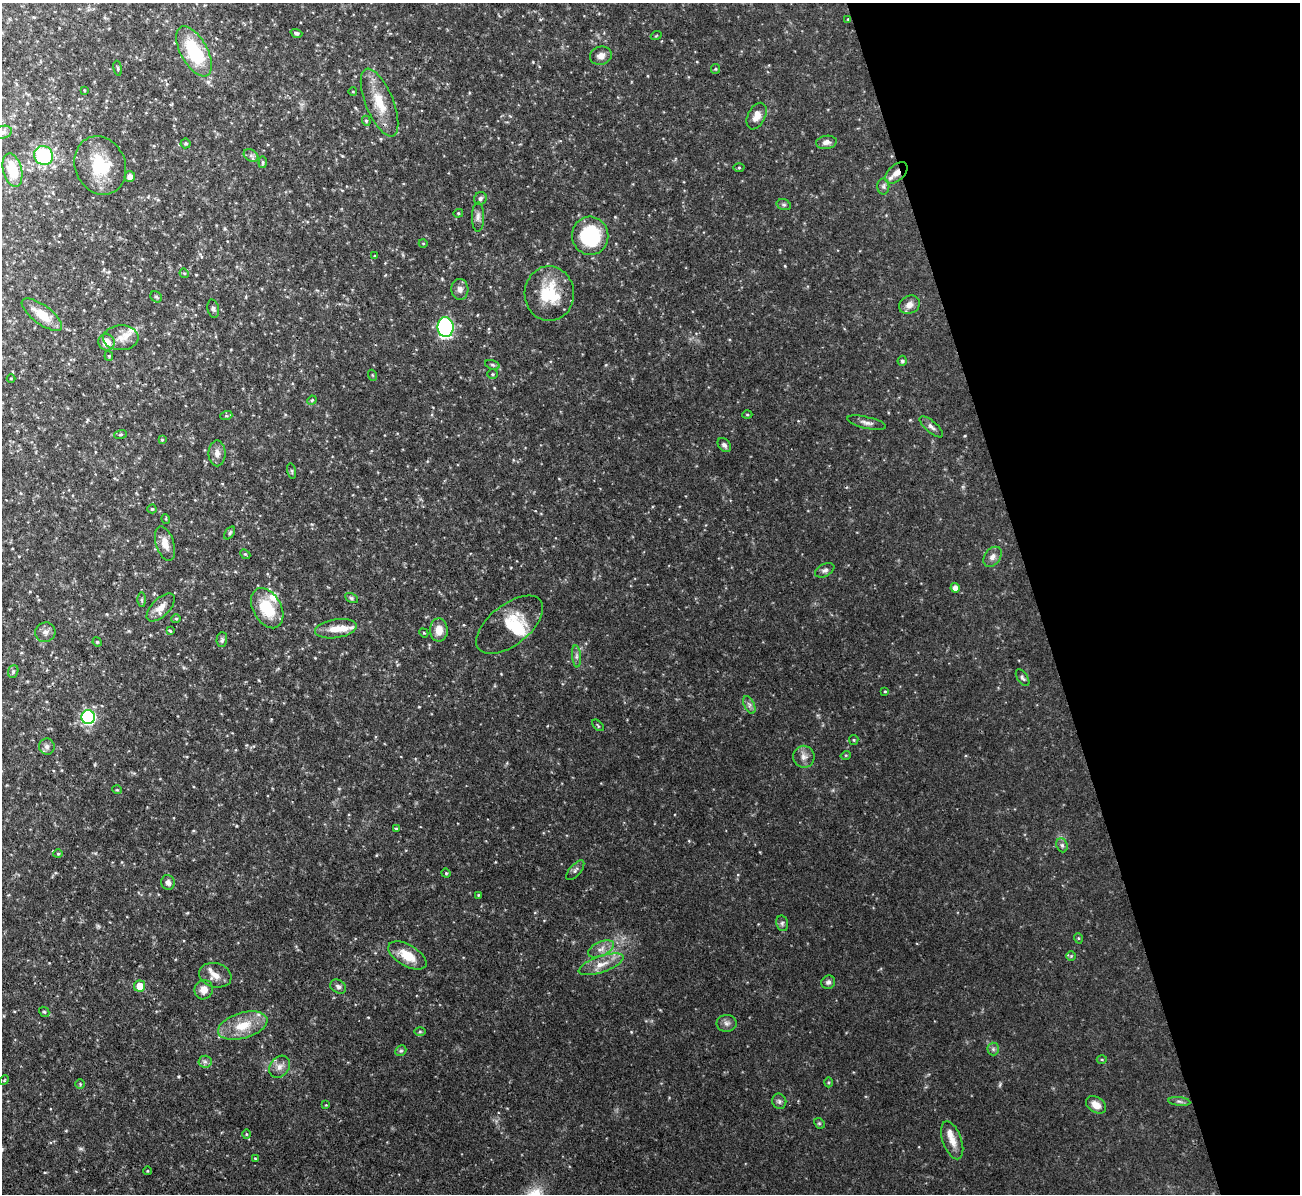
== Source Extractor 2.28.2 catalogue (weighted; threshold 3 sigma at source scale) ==
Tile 12 of 4 x 4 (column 4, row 3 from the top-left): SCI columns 3895-5192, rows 1334-2525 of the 5192 x 5173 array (HDU 1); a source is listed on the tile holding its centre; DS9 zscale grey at full resolution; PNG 1302 x 1196 px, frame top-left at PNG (2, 3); each listed source drawn as its Kron ellipse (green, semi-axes under 4 px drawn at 4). Shown black and unused: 20% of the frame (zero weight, under 3 of 4 exposures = <1% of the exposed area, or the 3 px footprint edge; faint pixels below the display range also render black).
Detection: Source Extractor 2.28.2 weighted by HDU 2 'WHT'; one run over the whole footprint, this tile lists its part. Background 0.103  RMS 0.0052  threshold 0.0233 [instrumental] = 3 sigma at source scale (4.5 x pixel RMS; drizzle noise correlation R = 1.50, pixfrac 1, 0.05/0.05 arcsec/px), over >= 5 px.
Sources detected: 135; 6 inside a brighter listed object's ellipse — not listed separately; the other 129 listed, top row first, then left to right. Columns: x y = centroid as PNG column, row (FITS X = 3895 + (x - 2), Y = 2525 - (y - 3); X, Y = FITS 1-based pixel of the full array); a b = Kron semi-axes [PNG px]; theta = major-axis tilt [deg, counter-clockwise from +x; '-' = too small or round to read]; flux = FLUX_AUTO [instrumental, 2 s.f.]
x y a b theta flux
848 19 4 3 - 0.49
296 33 6 4 -18 1
656 36 5 3 - 0.44
194 51 27 13 -61 34
601 56 11 9 15 3.3
118 68 7 3 -81 0.67
715 69 5 4 - 0.6
84 90 3 2 - 0.39
353 92 4 3 - 0.47
380 103 36 14 -68 14
757 116 14 8 63 4.5
366 121 5 4 - 0.8
3 132 9 6 16 1.6
826 142 10 6 9 2.3
186 143 5 5 - 0.73
44 156 10 9 - 41
251 156 8 5 -31 1.3
263 162 6 4 85 0.71
100 165 30 25 -67 22
739 168 5 3 - 0.54
12 170 17 9 -75 16
896 173 13 8 42 5.2
130 176 5 5 - 2.8
883 186 8 6 90 1.3
480 198 7 6 - 1.2
784 205 7 5 -17 1
458 213 5 4 - 0.65
478 217 14 6 89 2.4
590 236 19 18 - 39
423 243 4 3 - 0.37
375 256 3 3 - 0.51
184 273 5 4 - 0.51
460 289 10 8 -86 2.9
549 294 27 24 -88 21
156 297 6 5 - 0.81
909 305 11 9 29 3.4
213 309 9 5 -78 1.3
42 315 24 9 -36 10
445 327 10 8 -89 80
121 338 17 12 3 5.7
106 342 8 8 - 5.8
109 356 4 4 - 0.6
902 361 5 4 - 1.1
492 365 7 4 -19 0.92
492 374 5 5 - 0.65
372 375 5 3 - 0.5
11 378 4 3 - 0.44
312 400 5 4 - 0.52
747 414 5 3 - 0.51
226 416 6 4 18 0.74
867 423 20 6 -13 2.5
931 427 14 5 -41 2
120 435 6 3 19 0.59
162 440 4 4 - 0.6
724 445 8 5 -49 1.4
217 453 13 8 -89 3.2
292 471 8 3 -77 0.7
152 509 4 4 - 0.72
166 519 5 3 - 0.47
230 533 7 4 54 0.93
165 544 18 9 -72 4.8
245 554 6 4 -41 0.61
992 557 11 7 53 2.6
825 570 10 6 26 1.6
955 588 5 4 - 3.4
351 598 7 4 -28 0.85
142 599 7 4 -90 0.78
161 607 18 9 44 5
267 608 21 14 -60 18
176 619 5 4 - 0.66
510 625 39 20 38 17
336 629 21 9 9 6.9
439 630 11 9 -90 6.2
170 631 4 3 - 0.56
45 632 10 9 - 2.7
424 633 5 3 - 0.48
222 640 7 5 87 1.1
97 642 5 4 - 0.61
576 656 11 4 -86 1.5
13 671 6 5 - 0.99
1023 678 9 5 -56 1.2
885 691 4 3 - 0.51
749 705 9 5 -65 1.5
88 717 7 6 - 82
598 725 7 2 -45 0.51
854 740 5 4 - 0.61
47 747 8 8 - 1.9
846 755 5 3 - 0.46
804 757 11 10 - 3.2
117 790 5 3 - 0.45
396 829 4 3 - 0.58
1062 845 7 5 -68 1.2
58 854 4 4 - 0.6
575 870 12 5 49 1.5
446 873 5 4 - 0.6
168 882 7 6 - 2.1
478 895 4 3 - 0.43
782 923 8 6 -77 1.2
1078 938 5 3 - 0.49
601 949 14 7 24 3.4
407 955 21 10 -30 9.8
1071 956 5 5 - 0.67
601 964 23 8 19 6.4
215 975 16 12 -16 5.4
828 982 7 6 - 1.5
140 986 5 5 - 9
338 987 8 6 -32 1.6
204 990 10 9 - 4.3
44 1012 6 4 -41 0.66
727 1023 10 8 2 2.2
243 1026 25 13 16 13
420 1031 6 4 0 0.68
993 1049 6 6 - 1.2
401 1051 6 5 - 0.81
1102 1059 5 3 - 0.53
205 1062 6 6 - 1.4
280 1067 12 9 52 3.3
4 1080 5 4 - 0.57
829 1082 5 3 - 0.55
80 1084 4 4 - 0.65
779 1101 8 7 - 1.4
1179 1101 11 4 -5 1.3
326 1105 3 3 - 0.38
1096 1105 11 7 -32 4.6
819 1123 6 4 -43 0.67
246 1134 5 3 - 0.51
952 1140 20 9 -70 5.5
255 1158 4 3 - 0.37
148 1171 4 3 - 0.38
Overlapping masked pixels (flux is a lower limit): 2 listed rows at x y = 380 103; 896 173
Isophote crosses this tile's border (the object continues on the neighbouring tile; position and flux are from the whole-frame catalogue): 1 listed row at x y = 3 132